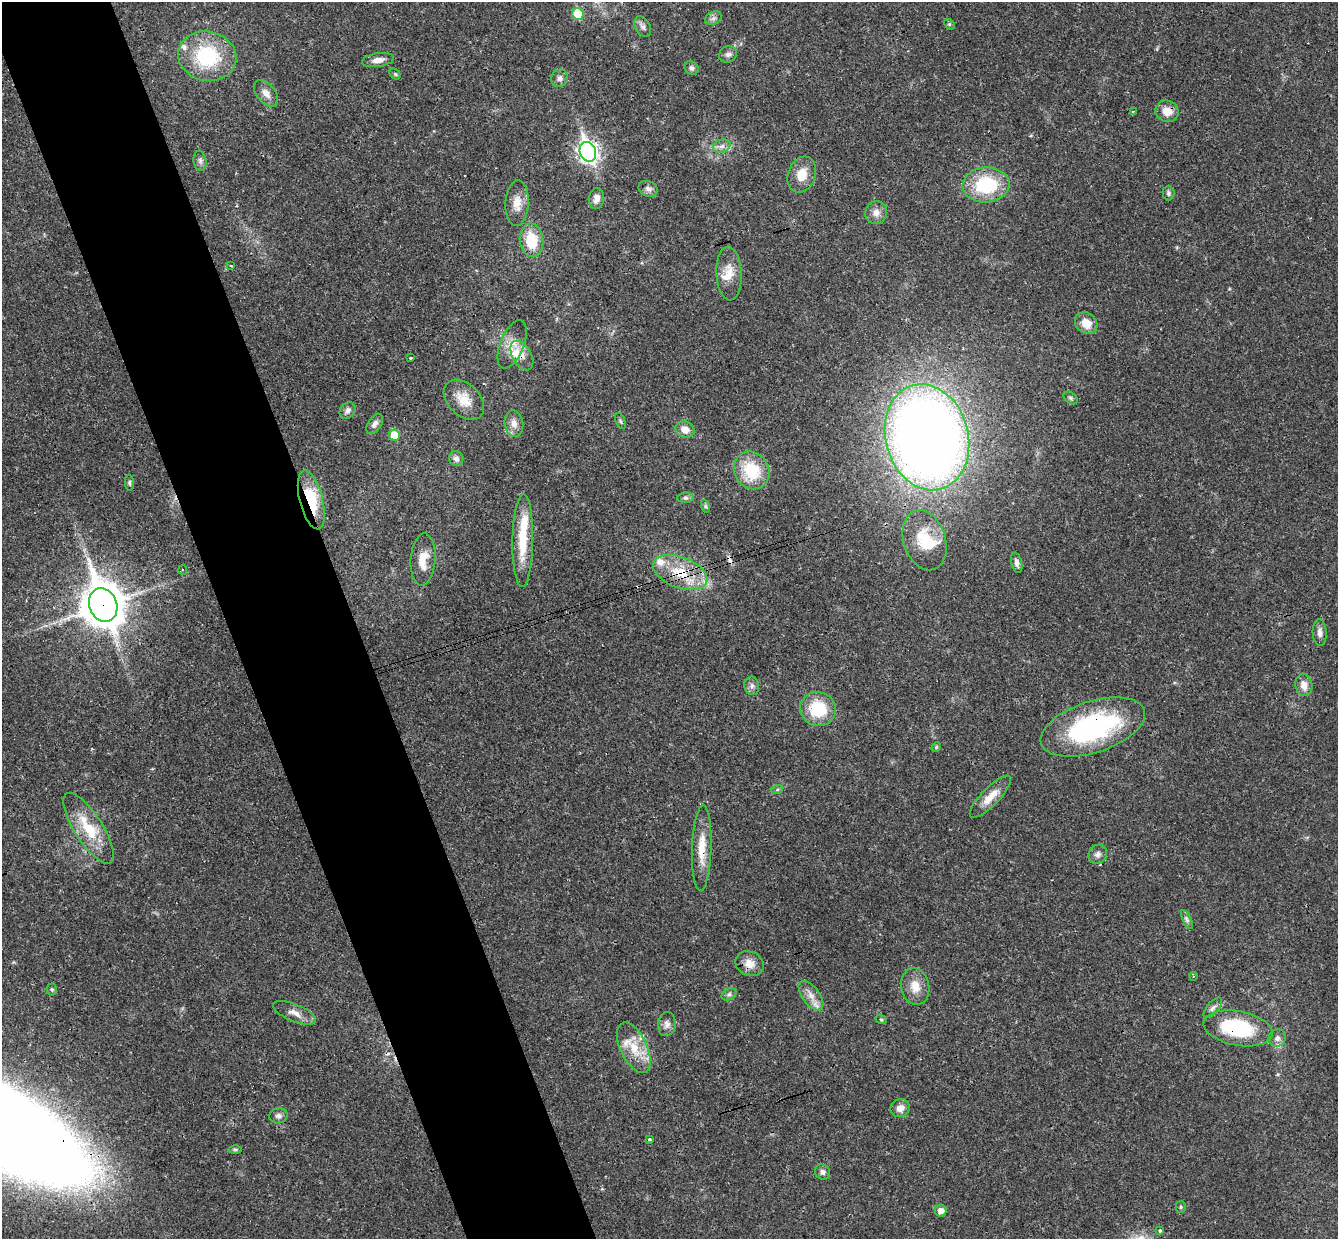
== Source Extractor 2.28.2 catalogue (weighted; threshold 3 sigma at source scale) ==
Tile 11 of 4 x 4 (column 3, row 3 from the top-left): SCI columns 2730-4065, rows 1408-2644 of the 5460 x 5411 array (HDU 1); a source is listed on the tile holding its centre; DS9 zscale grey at full resolution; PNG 1340 x 1241 px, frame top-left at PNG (2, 2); each listed source drawn as its Kron ellipse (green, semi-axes under 4 px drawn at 4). Shown black and unused: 10% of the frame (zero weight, under 3 of 4 exposures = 6% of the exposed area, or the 3 px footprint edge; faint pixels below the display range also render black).
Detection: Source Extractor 2.28.2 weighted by HDU 2 'WHT'; one run over the whole footprint, this tile lists its part. Background 0.0325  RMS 0.0025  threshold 0.0114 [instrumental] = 3 sigma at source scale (4.5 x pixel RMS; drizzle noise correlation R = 1.50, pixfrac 1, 0.05/0.05 arcsec/px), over >= 5 px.
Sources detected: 96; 3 cosmic-ray / hot-pixel residue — neither listed nor drawn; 8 inside a brighter listed object's ellipse — not listed separately; the other 85 listed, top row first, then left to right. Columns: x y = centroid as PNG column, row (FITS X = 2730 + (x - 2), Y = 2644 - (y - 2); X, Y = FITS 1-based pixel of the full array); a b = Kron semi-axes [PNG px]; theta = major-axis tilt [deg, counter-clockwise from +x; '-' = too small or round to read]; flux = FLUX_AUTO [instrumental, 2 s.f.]
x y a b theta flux
578 14 6 6 - 8.3
713 18 8 6 21 0.82
949 24 6 4 -44 0.31
643 27 11 7 -61 1.1
728 54 9 8 - 1.1
207 56 29 24 -12 19
378 60 16 7 8 1.9
692 68 7 6 - 0.81
395 74 6 4 -45 0.38
560 78 9 8 - 1.1
266 93 15 9 -50 1.9
1133 111 3 3 - 0.3
1167 111 12 10 -23 2.9
722 146 9 6 16 1.2
588 152 10 8 -69 120
200 161 10 6 -81 0.86
802 175 18 13 71 4.2
986 185 23 17 4 16
648 189 10 7 -24 1.1
1169 193 7 6 - 0.61
597 199 10 7 80 1.7
517 203 23 11 86 3.3
876 213 12 10 64 1.8
532 240 17 12 -84 7.3
231 266 3 3 - 0.23
729 273 27 13 -87 4.3
1086 323 12 10 -38 3.4
512 344 26 12 68 3.9
522 355 16 9 -61 2.2
410 358 3 2 - 0.46
1071 398 8 5 -37 0.51
464 400 24 16 -44 4.7
347 411 9 7 52 1.1
620 421 8 5 -69 0.46
375 424 11 6 57 1.1
514 424 13 9 -81 2
685 430 9 8 - 2.6
394 435 5 5 - 5.9
927 437 54 41 -75 320
456 458 7 7 - 1.1
752 470 19 17 -57 11
129 483 8 4 -86 0.5
685 498 8 5 5 0.68
311 500 30 11 -75 12
705 506 6 4 -71 0.41
523 540 46 10 89 10
925 540 31 21 -72 8.6
423 560 26 12 86 4.3
1017 563 10 5 -76 0.97
183 570 5 4 - 0.46
680 572 28 15 -21 9.3
103 605 17 13 -70 720
1320 633 13 7 -87 1.2
1304 685 11 8 -79 2.3
752 686 9 7 -80 0.98
818 709 18 17 - 11
1093 727 54 25 18 41
936 747 5 4 - 0.36
777 790 6 4 19 0.35
990 797 28 9 46 4
89 828 41 14 -57 9.4
702 848 43 10 88 5.8
1098 854 10 9 - 1.2
1187 919 10 4 -63 0.72
749 964 14 12 -24 2.8
1193 976 4 3 - 0.24
915 986 19 14 -78 3.8
52 990 6 5 - 0.43
729 994 8 5 30 0.67
811 996 17 8 -54 2.4
1213 1008 12 5 49 0.98
295 1013 23 8 -22 2.3
881 1019 6 3 -20 0.28
667 1024 12 9 86 1.4
1238 1028 35 17 -11 21
1277 1038 9 8 - 1.1
634 1048 27 13 -65 6.4
900 1108 10 9 - 1.9
279 1116 9 7 8 0.98
649 1139 3 3 - 0.45
235 1149 6 4 -1 0.42
822 1172 8 7 - 0.91
1181 1207 5 5 - 0.36
941 1211 6 6 - 1.8
1160 1231 4 4 - 0.6
Overlapping masked pixels (flux is a lower limit): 9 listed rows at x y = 1167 111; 522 355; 311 500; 680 572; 103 605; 1093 727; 702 848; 1238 1028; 634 1048